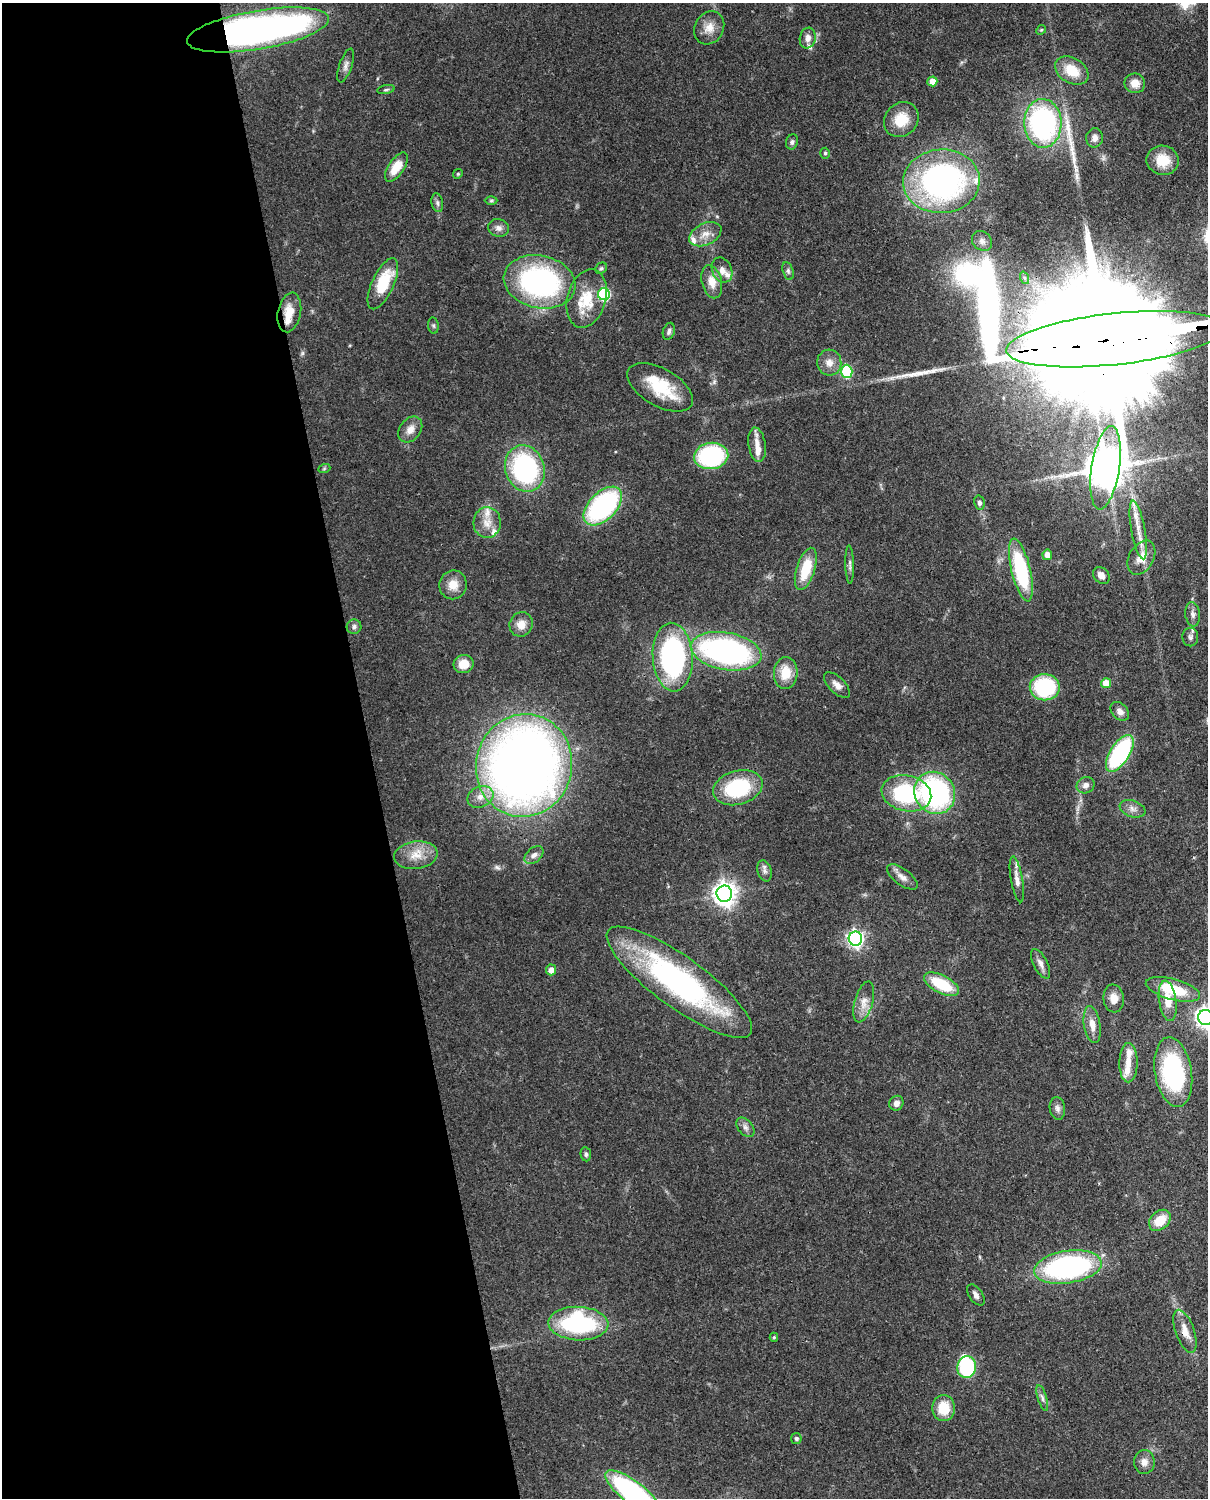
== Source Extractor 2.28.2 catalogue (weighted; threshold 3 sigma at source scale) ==
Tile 5 of 4 x 3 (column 1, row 2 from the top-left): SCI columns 90-1295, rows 1651-3146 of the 5000 x 4909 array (HDU 1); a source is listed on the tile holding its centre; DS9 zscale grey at full resolution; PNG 1210 x 1500 px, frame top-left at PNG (2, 3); each listed source drawn as its Kron ellipse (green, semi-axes under 4 px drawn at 4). Shown black and unused: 31% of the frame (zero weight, under 3 of 4 exposures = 7% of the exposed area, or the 3 px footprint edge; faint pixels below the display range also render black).
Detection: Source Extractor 2.28.2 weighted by HDU 2 'WHT'; one run over the whole footprint, this tile lists its part. Background 0.0858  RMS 0.0039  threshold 0.0177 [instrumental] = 3 sigma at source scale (4.5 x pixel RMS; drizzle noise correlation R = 1.50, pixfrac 1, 0.05/0.05 arcsec/px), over >= 5 px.
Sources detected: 129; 3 inside a brighter object's white glare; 2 long thin detections or spike segments (spike, bleed or trail) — neither listed nor drawn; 13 inside a brighter listed object's ellipse — not listed separately; the other 111 listed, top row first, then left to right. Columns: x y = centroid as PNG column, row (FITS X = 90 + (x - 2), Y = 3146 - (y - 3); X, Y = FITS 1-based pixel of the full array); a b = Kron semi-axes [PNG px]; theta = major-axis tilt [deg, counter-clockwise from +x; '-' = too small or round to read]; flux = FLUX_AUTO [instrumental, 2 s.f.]
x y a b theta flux
709 28 17 14 61 5
258 30 72 19 9 200
1041 30 5 4 - 0.44
808 38 10 8 80 2.5
346 65 18 6 71 2
1072 71 18 12 -32 9.7
932 81 5 5 - 5.1
1135 83 10 9 - 4.2
386 90 9 3 11 0.68
901 120 18 16 49 10
1043 123 24 18 -88 82
1095 138 10 8 80 2.2
792 142 8 6 70 0.98
825 153 5 4 - 0.64
1163 160 16 14 -10 8.1
396 167 17 8 56 8.1
458 174 5 4 - 0.51
941 181 38 32 3 110
491 201 6 4 1 0.59
437 203 9 5 -79 1.2
499 228 10 8 -11 2
705 234 17 10 25 4.3
982 241 11 9 -44 2.3
601 268 6 5 - 0.75
722 270 13 10 -68 3
788 271 9 5 -75 1
1025 278 6 4 -70 0.68
540 282 36 26 -12 83
712 282 17 10 -77 5.1
383 284 27 11 65 16
604 294 6 6 - 40
587 298 30 19 75 13
289 312 20 11 79 6.4
433 325 8 5 -83 0.8
669 331 9 6 73 1.3
1115 339 109 25 6 39000
829 363 13 12 - 3.6
847 371 6 5 - 26
660 387 36 18 -30 18
410 429 14 10 52 3.4
757 445 17 8 -82 4.3
711 456 17 13 8 49
525 468 23 19 -70 59
1106 468 42 14 81 1400
324 469 6 4 20 0.51
979 503 7 5 -77 1.2
603 506 23 13 45 65
487 523 15 13 87 5.1
1138 530 30 7 -80 5.7
1047 555 5 5 - 3.8
1141 558 18 12 61 6.1
850 565 19 4 -88 1.4
806 569 22 9 72 13
1021 570 32 9 -76 39
1101 575 9 7 -49 2.7
453 585 14 13 - 5.5
1193 614 12 7 -82 1.8
521 624 12 11 - 4.3
354 627 7 7 - 1.3
1190 637 9 8 - 1.6
726 651 36 18 -10 110
673 657 34 20 -86 77
463 664 10 9 - 6.1
786 673 16 12 86 8.3
1106 683 5 5 - 7.8
837 685 16 8 -45 2.7
1045 687 15 13 -1 35
1120 711 10 7 -48 2.3
1120 753 21 9 58 53
524 765 51 48 76 420
1086 785 9 8 - 2
738 788 25 17 16 33
906 793 25 18 -12 40
935 793 22 20 -52 78
480 797 13 10 23 4
1133 809 13 8 -20 2.3
416 855 22 14 8 7.3
534 855 11 7 41 1.9
765 871 11 7 -72 1.4
902 877 18 8 -37 2.9
1017 879 23 6 -80 2.9
724 894 8 8 - 320
855 939 7 6 - 130
1041 964 16 7 -63 2.4
551 970 5 5 - 2.8
679 982 88 25 -36 97
942 984 19 9 -27 17
1173 989 28 10 -15 16
1114 999 14 10 -83 3.9
1168 1001 20 8 -81 5.7
864 1002 21 9 74 4.4
1206 1017 7 7 - 210
1092 1025 18 8 -80 4.1
1128 1063 20 9 89 4.5
1173 1072 35 18 -81 50
896 1103 7 7 - 2.2
1057 1108 11 7 -82 1.7
745 1127 11 7 -51 1.8
586 1154 7 5 -81 0.87
1160 1220 12 9 42 8.5
1068 1267 34 16 9 91
976 1295 12 6 -56 1.6
578 1324 30 17 -2 53
1185 1331 22 9 -70 5.2
774 1337 4 4 - 0.55
967 1367 11 9 80 32
1042 1398 13 4 -73 1.4
944 1408 13 11 -90 10
796 1439 5 5 - 0.82
1144 1462 12 10 89 2.7
633 1493 34 11 -38 87
Overlapping masked pixels (flux is a lower limit): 6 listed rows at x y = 258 30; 289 312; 1115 339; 1106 468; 524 765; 1185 1331
Isophote crosses this tile's border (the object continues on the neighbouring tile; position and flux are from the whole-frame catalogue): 3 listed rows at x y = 1115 339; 1206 1017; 633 1493